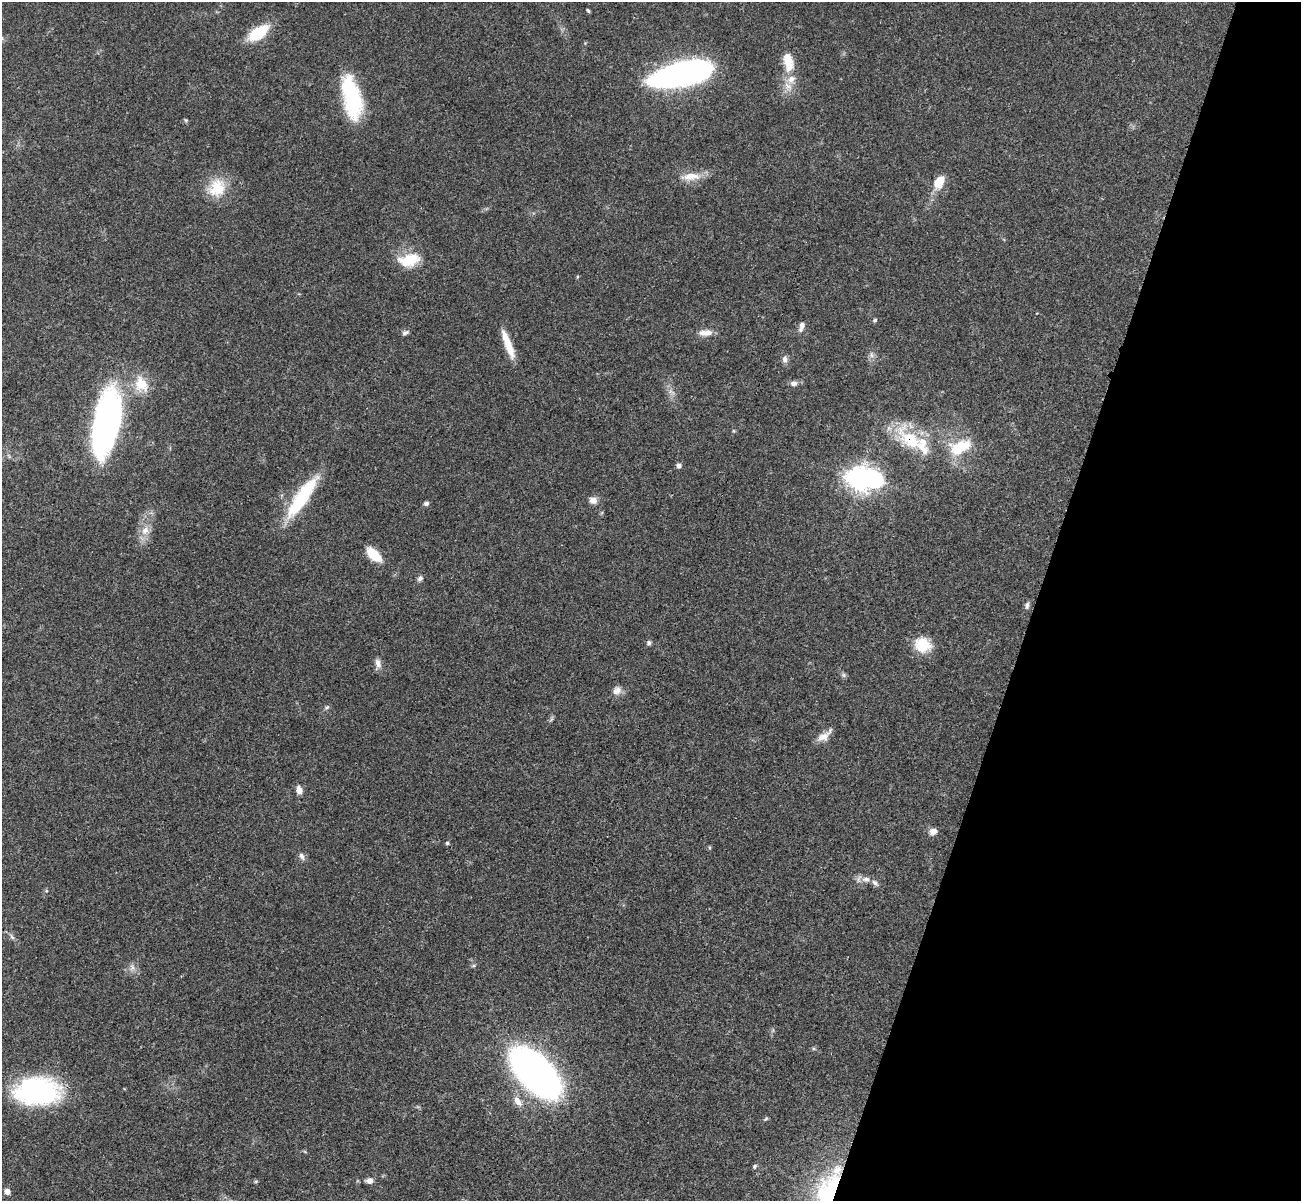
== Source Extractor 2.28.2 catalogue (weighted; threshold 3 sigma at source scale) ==
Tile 8 of 4 x 4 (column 4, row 2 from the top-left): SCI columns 3920-5218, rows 2709-3907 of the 5240 x 5291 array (HDU 1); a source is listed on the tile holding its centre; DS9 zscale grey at full resolution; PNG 1303 x 1203 px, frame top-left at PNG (2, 2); no overlay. Shown black and unused: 20% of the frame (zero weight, under 3 of 4 exposures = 6% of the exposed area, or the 3 px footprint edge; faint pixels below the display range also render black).
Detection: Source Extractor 2.28.2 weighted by HDU 2 'WHT'; one run over the whole footprint, this tile lists its part. Background 0.0482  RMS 0.0052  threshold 0.0236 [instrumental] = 3 sigma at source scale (4.5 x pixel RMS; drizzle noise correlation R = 1.50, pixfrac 1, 0.05/0.05 arcsec/px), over >= 5 px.
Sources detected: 62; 2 inside a brighter object's white glare — not listed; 5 inside a brighter listed object's ellipse — not listed separately; the other 55 listed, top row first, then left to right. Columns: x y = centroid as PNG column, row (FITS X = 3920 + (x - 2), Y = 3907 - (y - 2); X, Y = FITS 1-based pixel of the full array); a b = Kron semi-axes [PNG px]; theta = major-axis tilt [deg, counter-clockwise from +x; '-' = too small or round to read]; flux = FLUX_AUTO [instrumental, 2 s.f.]
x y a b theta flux
588 11 5 3 - 0.71
258 33 16 8 35 29
788 62 28 13 -79 12
678 75 49 20 16 160
352 97 49 19 -78 42
186 120 5 5 - 0.66
691 176 25 11 3 7.7
939 182 17 11 60 8.4
217 188 25 21 63 15
409 260 26 14 13 15
875 320 6 4 33 0.84
802 326 12 6 74 2.5
708 332 12 9 4 3.5
405 333 10 5 23 1.4
508 344 34 7 -70 11
871 355 7 4 -88 1.4
785 359 9 7 84 2
794 383 8 6 9 2.1
141 384 23 16 -55 12
106 422 66 24 78 160
911 440 49 19 -41 28
960 447 30 16 24 18
679 466 6 6 - 1.6
859 478 8 8 - 470
302 497 54 13 56 34
593 500 10 9 - 3.1
426 503 7 5 17 1.3
145 530 13 9 58 4.9
374 555 19 9 -44 12
420 578 8 6 45 1.6
1027 605 8 6 76 1.6
649 643 6 5 - 1.2
922 645 17 14 -14 16
378 663 12 7 -75 2.9
844 675 7 4 -89 0.94
617 691 12 9 38 3.4
327 707 7 5 31 0.97
823 737 17 11 25 4.6
299 790 9 6 -75 3.1
933 831 10 8 16 2.8
447 843 5 5 - 1
302 856 10 6 -64 1.9
866 879 12 8 -7 3.3
12 937 8 5 -45 1.2
473 966 6 4 18 0.72
132 967 9 7 76 2.1
536 1073 35 17 -46 470
37 1091 48 28 1 74
518 1101 16 8 -51 4.1
766 1119 6 4 32 0.68
754 1166 6 4 43 0.9
256 1181 6 4 19 0.58
369 1181 8 7 - 2.3
7 1191 8 7 - 2.3
828 1195 55 23 75 64
Overlapping masked pixels (flux is a lower limit): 2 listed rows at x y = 911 440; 828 1195
Isophote crosses this tile's border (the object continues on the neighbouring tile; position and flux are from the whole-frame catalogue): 1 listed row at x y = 828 1195